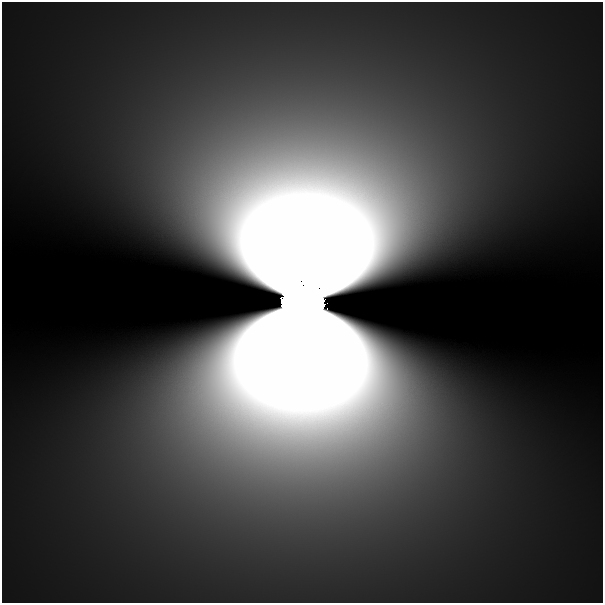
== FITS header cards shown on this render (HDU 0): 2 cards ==
NAXIS1  =                  601
NAXIS2  =                  601

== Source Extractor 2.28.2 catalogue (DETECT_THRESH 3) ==
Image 601 x 601 px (HDU 0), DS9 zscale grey, 1 PNG px = 1 image px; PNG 605 x 605 px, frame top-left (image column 1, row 601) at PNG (2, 2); no overlay
Background 6.97e-09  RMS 1.4e-09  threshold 4.08e-09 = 3 sigma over >= 5 px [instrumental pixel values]
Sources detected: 3; all 3 listed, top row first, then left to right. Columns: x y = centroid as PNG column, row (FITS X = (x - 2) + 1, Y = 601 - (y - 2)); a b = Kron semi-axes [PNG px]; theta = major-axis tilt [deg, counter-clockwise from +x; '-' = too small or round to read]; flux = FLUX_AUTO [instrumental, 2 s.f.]
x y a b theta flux
168 219 25 11 -42 3.1e-06
290 299 10 7 46 5.7e+00
308 301 32 26 9 5.1e+01